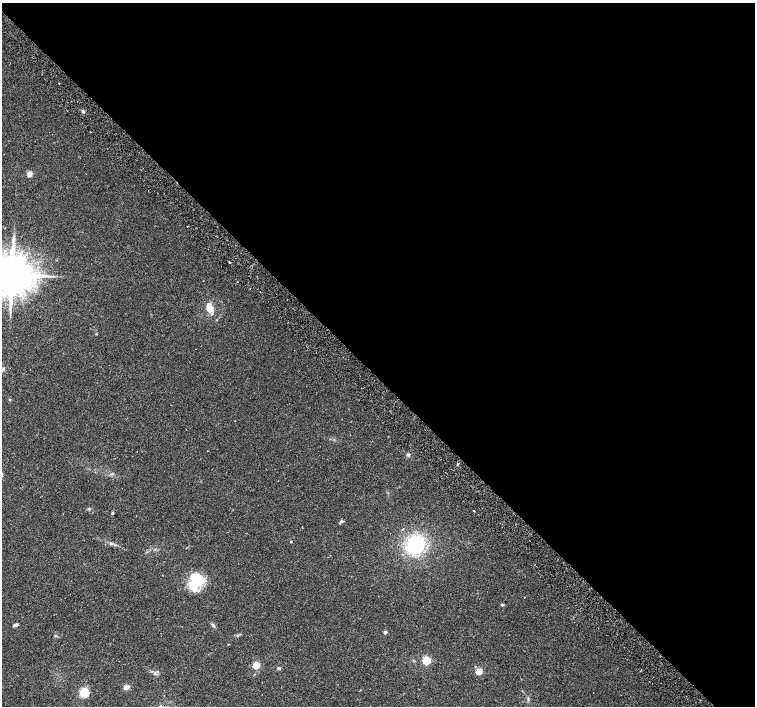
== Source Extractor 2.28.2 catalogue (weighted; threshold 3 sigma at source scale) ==
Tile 8 of 4 x 4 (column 4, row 2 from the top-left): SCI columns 4567-6072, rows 3080-4487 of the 6116 x 6093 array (HDU 1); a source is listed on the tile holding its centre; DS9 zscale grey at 2 x 2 block average (1 PNG px = mean of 2 x 2 image px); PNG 757 x 708 px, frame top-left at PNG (2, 3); no overlay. Shown black and unused: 53% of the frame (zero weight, under 2 of 3 exposures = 3% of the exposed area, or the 3 px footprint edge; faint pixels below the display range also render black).
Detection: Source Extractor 2.28.2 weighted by HDU 2 'WHT'; one run over the whole footprint, this tile lists its part. Background 0.05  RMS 0.0057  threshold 0.0257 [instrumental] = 3 sigma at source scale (4.5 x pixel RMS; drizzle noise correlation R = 1.50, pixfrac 1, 0.0396/0.0396 arcsec/px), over >= 5 px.
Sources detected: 32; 1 inside a brighter object's white glare — not listed; the other 31 listed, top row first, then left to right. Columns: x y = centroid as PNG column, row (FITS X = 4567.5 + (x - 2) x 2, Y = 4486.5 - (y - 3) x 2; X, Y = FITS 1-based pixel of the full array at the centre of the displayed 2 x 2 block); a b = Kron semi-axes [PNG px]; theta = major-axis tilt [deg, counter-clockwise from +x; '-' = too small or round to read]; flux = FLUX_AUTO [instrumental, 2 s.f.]
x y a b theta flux
83 111 3 3 - 1.9
30 174 3 3 - 25
187 226 2 2 - 1.1
13 238 6 3 80 2.8
230 262 2 2 - 3.2
12 274 10 9 - 6000
237 282 2 2 - 0.73
210 309 9 6 -63 15
96 334 3 2 - 0.71
2 369 2 2 - 10
10 399 3 3 - 1.1
408 455 4 4 - 2.2
458 464 3 2 - 1.3
89 509 4 3 - 1.4
473 511 2 2 - 1.5
112 513 5 2 - 1.5
341 521 5 3 - 2.1
291 541 3 2 - 0.91
416 545 20 17 42 85
195 583 21 12 52 47
502 605 4 3 - 1.5
15 625 5 3 - 3.8
213 625 4 2 - 1.5
385 632 2 2 - 6
228 644 3 2 - 0.56
426 660 3 3 - 86
256 665 3 3 - 52
279 668 4 3 - 1.8
479 671 3 3 - 35
127 687 3 2 - 24
84 692 8 7 - 25
Isophote crosses this tile's border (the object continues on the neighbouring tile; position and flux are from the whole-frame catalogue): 2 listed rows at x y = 12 274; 2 369
Diffuse or blended objects may show on this block-average render without a row.